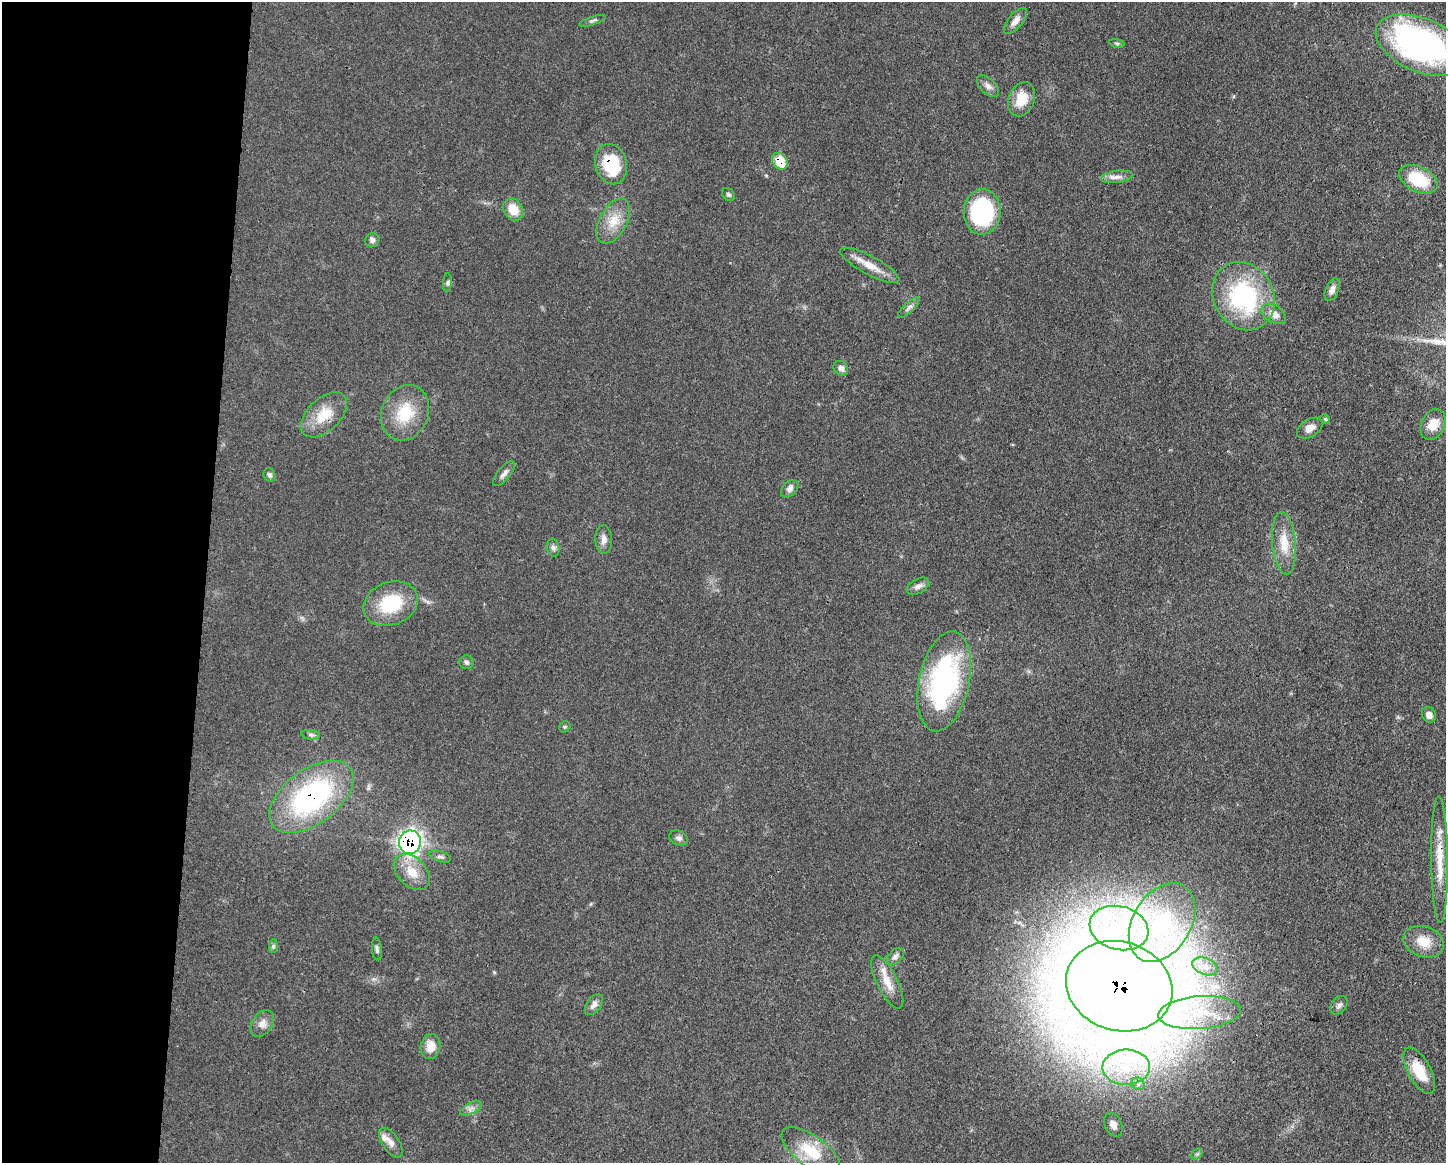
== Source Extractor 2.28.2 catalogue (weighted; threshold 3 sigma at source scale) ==
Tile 4 of 3 x 4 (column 1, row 2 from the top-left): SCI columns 115-1558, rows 2326-3486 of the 4669 x 4656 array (HDU 1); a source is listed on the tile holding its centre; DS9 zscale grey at full resolution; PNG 1448 x 1165 px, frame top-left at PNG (2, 2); each listed source drawn as its Kron ellipse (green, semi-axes under 4 px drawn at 4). Shown black and unused: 14% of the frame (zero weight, under 3 of 4 exposures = <1% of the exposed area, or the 3 px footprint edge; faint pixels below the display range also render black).
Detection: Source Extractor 2.28.2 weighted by HDU 2 'WHT'; one run over the whole footprint, this tile lists its part. Background 0.0609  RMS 0.0043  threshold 0.0192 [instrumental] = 3 sigma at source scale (4.5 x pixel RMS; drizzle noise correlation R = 1.50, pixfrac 1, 0.05/0.05 arcsec/px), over >= 5 px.
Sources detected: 70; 2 inside a brighter listed object's ellipse — not listed separately; the other 68 listed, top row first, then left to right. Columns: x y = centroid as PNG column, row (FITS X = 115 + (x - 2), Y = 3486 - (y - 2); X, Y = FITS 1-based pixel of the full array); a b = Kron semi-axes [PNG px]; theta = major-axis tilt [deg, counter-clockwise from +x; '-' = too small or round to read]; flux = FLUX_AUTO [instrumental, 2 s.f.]
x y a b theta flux
592 21 14 3 17 0.94
1015 21 16 7 50 2.8
1117 43 8 4 -9 0.71
1421 45 48 27 -23 140
988 86 13 7 -43 2.3
1022 99 18 13 68 8.7
780 161 9 7 -55 11
611 164 20 15 -74 21
1117 177 16 6 7 2.5
1418 179 20 12 -26 19
728 194 7 5 -44 0.84
513 209 12 9 -61 7.6
982 212 23 18 88 46
613 221 24 13 61 8.7
372 240 7 7 - 1.5
870 265 33 9 -28 6.9
447 283 9 4 85 0.84
1332 290 12 6 68 2.4
1244 296 35 30 -62 57
909 307 14 5 43 1.5
1274 314 13 8 -32 3.9
841 368 8 7 - 2.1
405 413 28 23 67 16
324 415 28 16 44 11
1325 419 5 4 - 0.55
1433 425 16 11 63 6
1310 428 14 8 31 3.1
504 474 15 6 51 2
270 475 7 6 - 1
790 489 10 7 45 1.8
604 539 14 8 -87 2.4
1284 543 31 12 -84 9.1
553 548 9 6 -78 1.4
918 586 12 7 28 2.1
391 604 28 21 22 21
467 662 7 6 - 1
944 681 51 25 78 85
1429 715 8 6 -62 2.2
565 727 6 5 - 0.62
311 735 9 5 -7 0.98
311 797 48 27 37 76
679 838 10 7 -23 1.4
410 842 12 10 72 140
440 857 11 5 -18 1.2
1440 860 63 8 -89 11
412 872 21 14 -44 8.2
1162 923 43 29 59 47
1119 928 30 22 -14 32
1424 942 21 15 -19 7.8
273 946 7 4 89 0.74
377 949 11 5 -83 1.1
895 957 10 6 41 1.6
1205 966 13 8 -20 3.5
887 982 29 10 -64 6.7
1119 986 54 44 -17 1700
594 1005 12 7 54 2.1
1339 1005 10 7 52 1.7
1199 1013 41 16 4 27
262 1023 15 10 56 3
431 1046 13 10 81 5.3
1126 1067 24 17 0 18
1419 1071 26 11 -61 11
1138 1084 7 5 -45 1.2
471 1108 11 5 26 1.8
1113 1125 12 8 -65 3.3
391 1143 17 8 -56 3
811 1151 34 15 -36 15
1197 1154 6 5 - 0.74
Overlapping masked pixels (flux is a lower limit): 7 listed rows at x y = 780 161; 611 164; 324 415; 311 797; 410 842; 1440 860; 1119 986
Isophote crosses this tile's border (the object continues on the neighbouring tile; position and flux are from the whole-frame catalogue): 1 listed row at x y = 1421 45